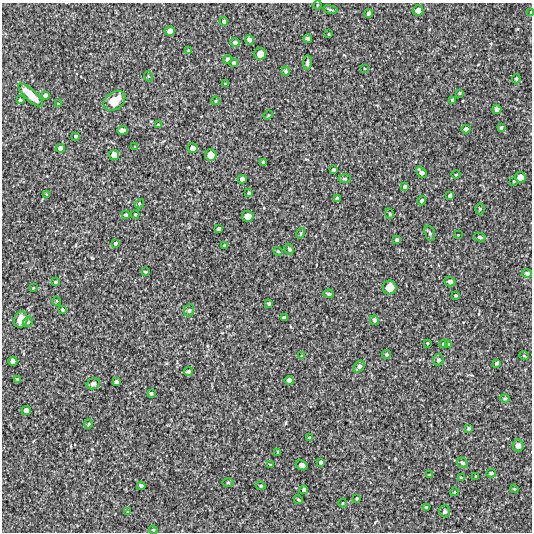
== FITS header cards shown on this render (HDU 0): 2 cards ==
NAXIS1  =                  530 /FITS: X Dimension
NAXIS2  =                  530 /FITS: Y Dimension

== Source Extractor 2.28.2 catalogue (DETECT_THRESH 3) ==
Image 530 x 530 px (HDU 0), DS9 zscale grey, 1 PNG px = 1 image px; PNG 534 x 534 px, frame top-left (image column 1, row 530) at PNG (2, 3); each listed source drawn as its Kron ellipse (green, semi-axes under 4 px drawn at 4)
Background 3220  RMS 370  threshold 1120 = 3 sigma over >= 5 px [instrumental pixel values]
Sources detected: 131; all 131 listed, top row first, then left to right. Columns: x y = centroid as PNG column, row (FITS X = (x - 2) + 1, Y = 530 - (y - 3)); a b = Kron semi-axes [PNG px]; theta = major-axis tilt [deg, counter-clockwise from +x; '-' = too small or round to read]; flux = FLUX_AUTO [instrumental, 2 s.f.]
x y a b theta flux
317 5 4 3 - 17000
330 10 7 3 -9 31000
418 10 5 5 - 150000
368 13 4 3 - 74000
531 13 4 2 - 25000
224 21 4 4 - 71000
170 31 5 5 - 160000
329 34 3 2 - 17000
308 39 4 3 - 45000
249 40 5 4 - 80000
235 42 5 4 - 78000
189 51 4 4 - 34000
260 54 6 5 - 250000
227 59 4 4 - 84000
234 63 4 4 - 75000
307 63 7 4 83 54000
364 68 3 2 - 20000
286 71 4 4 - 54000
148 76 5 3 - 24000
516 79 4 3 - 30000
225 84 4 2 - 25000
459 93 3 3 - 24000
31 95 16 5 -43 560000
45 95 4 3 - 64000
20 100 3 3 - 37000
453 100 4 4 - 70000
114 101 12 8 38 590000
215 101 4 3 - 21000
58 104 4 3 - 25000
497 109 4 4 - 110000
268 115 5 4 - 24000
158 125 3 3 - 28000
501 127 3 3 - 38000
466 129 4 4 - 91000
122 130 5 4 - 93000
76 136 3 3 - 40000
135 147 4 4 - 22000
60 148 4 4 - 100000
193 148 5 4 - 130000
114 155 5 5 - 170000
211 155 6 5 - 250000
264 162 4 3 - 48000
333 170 4 3 - 57000
421 172 6 4 -49 100000
456 175 4 3 - 21000
520 177 5 5 - 220000
242 179 4 4 - 110000
344 179 6 3 0 36000
514 181 3 2 - 26000
405 187 4 4 - 66000
249 193 4 3 - 44000
46 194 3 2 - 18000
450 196 4 3 - 63000
337 199 4 4 - 74000
422 201 5 4 - 66000
139 204 5 4 - 46000
480 209 5 5 - 34000
135 214 4 3 - 20000
390 214 5 3 - 24000
126 215 4 3 - 40000
248 216 6 5 - 240000
219 229 4 3 - 63000
301 233 5 3 - 25000
430 233 8 5 -69 50000
458 235 3 2 - 16000
480 237 6 4 -13 42000
397 240 3 3 - 45000
115 243 4 3 - 38000
224 245 3 3 - 35000
289 249 5 4 - 42000
278 251 5 4 - 32000
145 272 3 3 - 32000
527 273 5 4 - 55000
55 282 4 3 - 45000
450 282 5 4 - 78000
390 287 7 7 - 410000
33 288 3 2 - 18000
329 294 5 4 - 51000
456 295 3 2 - 27000
57 301 5 3 - 25000
269 304 3 3 - 42000
63 310 4 3 - 41000
189 310 6 5 - 40000
284 318 4 4 - 73000
21 319 8 6 72 260000
374 320 5 4 - 65000
28 322 5 4 - 47000
427 343 3 2 - 25000
444 344 4 4 - 77000
449 344 4 3 - 34000
386 354 4 4 - 45000
302 356 4 3 - 23000
524 356 5 3 - 21000
438 360 5 5 - 58000
13 361 4 4 - 120000
497 363 3 3 - 41000
359 367 7 4 47 110000
188 371 4 4 - 48000
18 379 3 3 - 44000
289 380 4 4 - 120000
116 382 4 4 - 72000
93 384 7 5 16 110000
151 393 4 3 - 46000
505 398 4 4 - 29000
26 410 5 4 - 130000
89 424 5 3 - 26000
469 429 3 3 - 45000
310 438 4 3 - 37000
518 445 6 5 - 91000
277 452 4 2 - 30000
321 462 3 3 - 51000
462 463 6 4 -29 54000
270 464 3 2 - 16000
302 465 6 4 -23 170000
491 473 4 4 - 50000
429 475 4 3 - 34000
476 476 3 2 - 20000
461 478 3 2 - 22000
228 483 5 3 - 27000
141 486 4 3 - 59000
261 486 4 3 - 35000
514 489 4 3 - 25000
304 490 4 4 - 62000
454 492 4 3 - 17000
357 498 3 3 - 24000
298 500 5 4 - 37000
343 503 4 3 - 19000
427 507 3 3 - 32000
445 511 6 5 - 58000
128 512 3 3 - 31000
153 530 4 3 - 27000
At the frame edge (FLAGS 8, measured only in part): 1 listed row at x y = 531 13